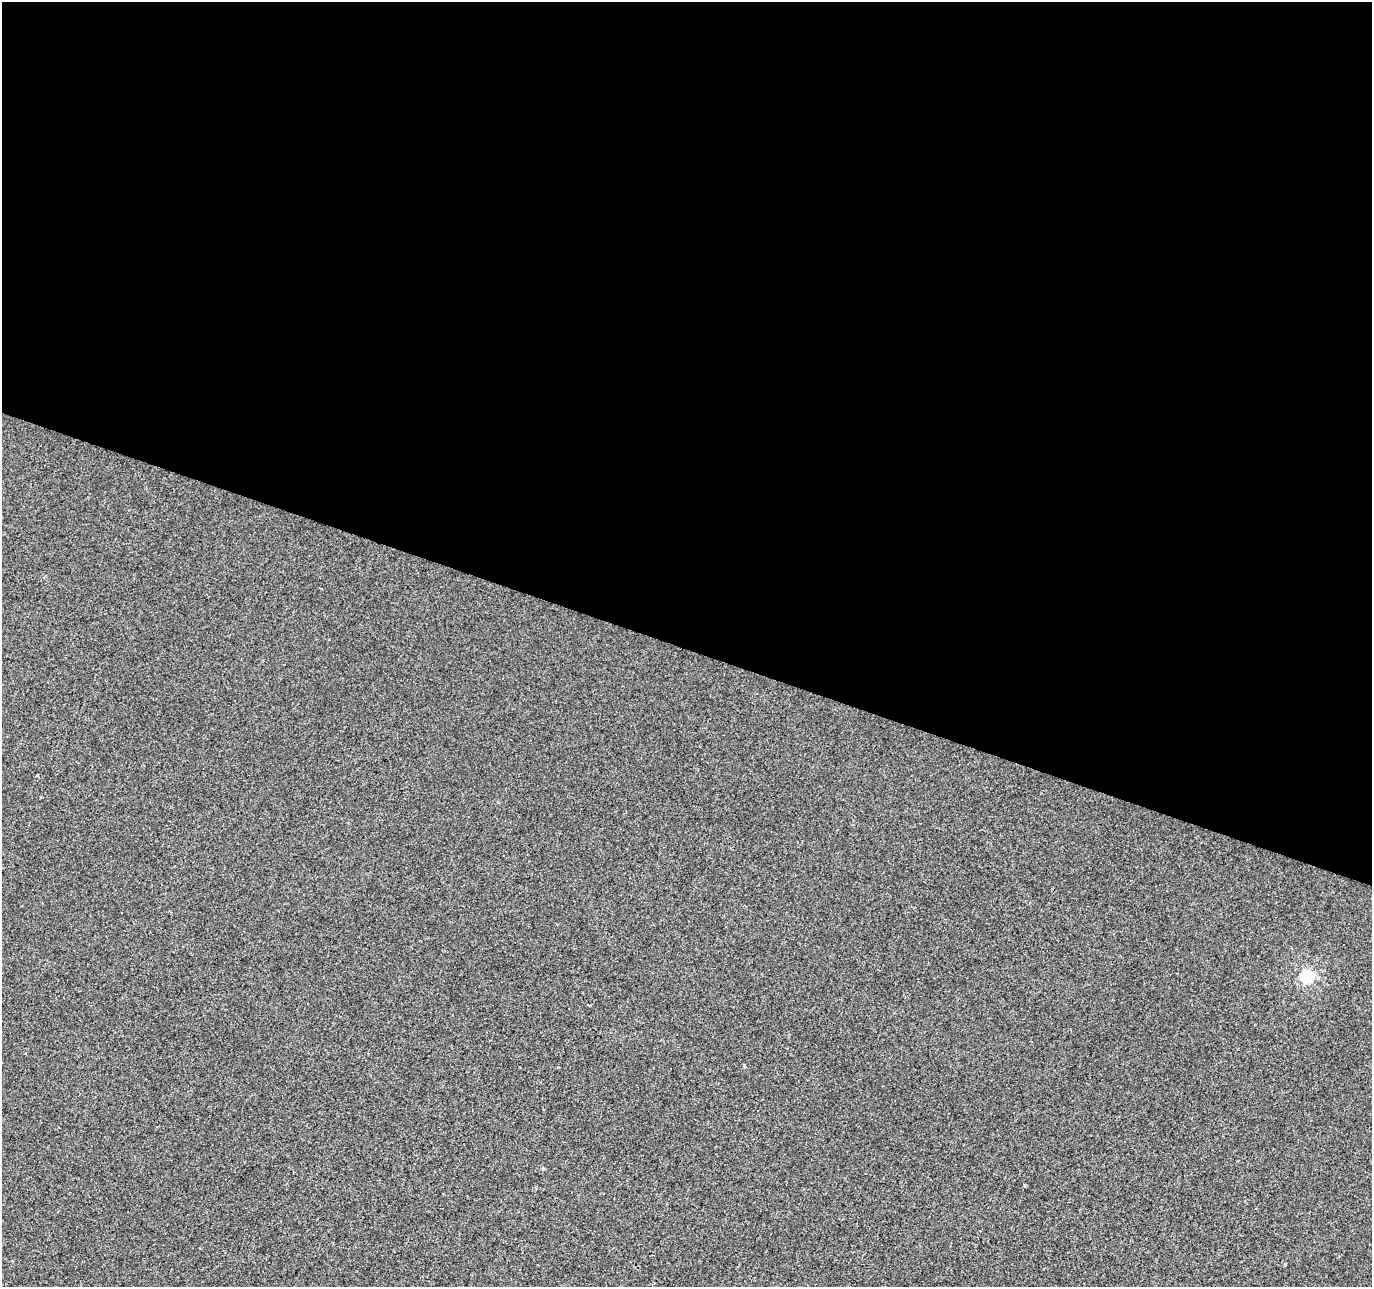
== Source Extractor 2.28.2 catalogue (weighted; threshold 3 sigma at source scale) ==
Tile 3 of 4 x 4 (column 3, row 1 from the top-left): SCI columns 2747-4116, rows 4132-5416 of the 5486 x 5628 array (HDU 1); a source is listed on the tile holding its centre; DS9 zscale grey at full resolution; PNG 1374 x 1289 px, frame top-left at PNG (2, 2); no overlay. Shown black and unused: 50% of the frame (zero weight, under 2 of 3 exposures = <1% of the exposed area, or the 3 px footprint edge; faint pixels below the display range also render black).
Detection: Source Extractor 2.28.2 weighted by HDU 2 'WHT'; one run over the whole footprint, this tile lists its part. Background 0.00144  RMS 0.0047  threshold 0.0211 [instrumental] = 3 sigma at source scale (4.5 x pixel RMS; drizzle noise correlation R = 1.50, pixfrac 1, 0.0396/0.0396 arcsec/px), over >= 5 px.
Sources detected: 4; all 4 listed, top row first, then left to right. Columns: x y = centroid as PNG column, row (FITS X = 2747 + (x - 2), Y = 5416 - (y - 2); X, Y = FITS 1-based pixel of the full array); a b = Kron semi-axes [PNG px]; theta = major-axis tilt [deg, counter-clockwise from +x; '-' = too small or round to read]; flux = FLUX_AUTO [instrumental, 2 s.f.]
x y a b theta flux
37 775 3 3 - 2.4
1306 977 6 5 - 55
744 1066 4 3 - 0.85
1025 1185 3 3 - 0.78